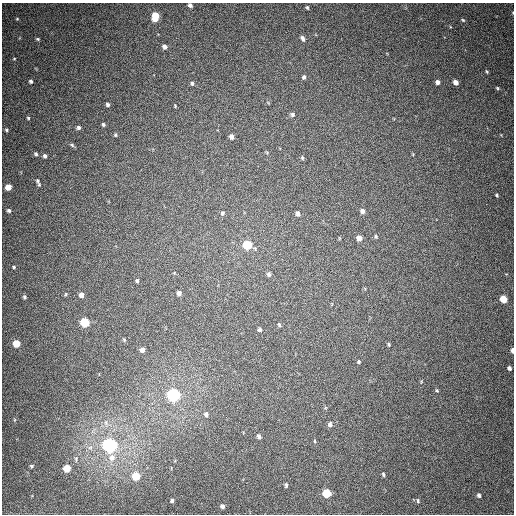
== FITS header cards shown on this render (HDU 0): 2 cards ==
NAXIS1  =                  512
NAXIS2  =                  512

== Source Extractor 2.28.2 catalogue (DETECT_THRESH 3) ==
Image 512 x 512 px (HDU 0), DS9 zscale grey, 1 PNG px = 1 image px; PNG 516 x 516 px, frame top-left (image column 1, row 512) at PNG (2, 3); no overlay
Background 439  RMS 12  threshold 35.3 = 3 sigma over >= 5 px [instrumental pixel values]
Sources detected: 77; all 77 listed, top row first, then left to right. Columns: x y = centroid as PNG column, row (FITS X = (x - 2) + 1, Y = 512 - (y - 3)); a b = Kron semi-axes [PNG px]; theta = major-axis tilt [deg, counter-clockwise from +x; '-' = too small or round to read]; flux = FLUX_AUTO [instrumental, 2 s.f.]
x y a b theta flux
190 5 4 4 - 2400
307 7 5 3 - 1100
155 16 7 5 83 20000
17 19 5 4 - 800
463 20 5 4 - 950
303 38 7 5 -59 2400
38 39 5 3 - 1100
165 47 5 5 - 3000
14 59 4 3 - 650
487 72 4 3 - 890
304 77 5 4 - 1700
31 81 4 3 - 1600
438 82 4 4 - 3100
456 82 5 4 - 4400
192 83 5 4 - 1300
497 88 5 4 - 940
107 104 5 4 - 1600
175 106 4 3 - 700
292 114 5 5 - 1800
28 118 3 3 - 880
103 124 5 4 - 1200
78 127 5 5 - 1900
6 130 5 4 - 1000
115 135 5 4 - 1100
231 136 5 4 - 2800
72 145 7 4 -45 1300
36 154 6 5 - 1300
45 156 5 4 - 1900
302 158 6 4 -71 1000
38 182 10 4 -66 1700
8 187 5 5 - 10000
497 195 4 3 - 1100
9 210 4 4 - 1300
362 211 5 5 - 2900
223 213 5 5 - 1400
298 213 6 5 - 2700
376 236 5 4 - 860
339 238 4 3 - 570
359 238 5 4 - 6400
247 245 5 5 - 41000
14 267 3 3 - 1100
269 274 6 5 - 1900
137 281 5 4 - 1300
179 293 5 4 - 3200
66 294 5 3 - 750
81 295 5 4 - 4000
24 297 5 4 - 1400
504 299 5 5 - 16000
85 322 5 5 - 46000
279 325 5 4 - 980
260 330 4 4 - 1500
124 340 5 3 - 980
16 344 5 5 - 18000
389 344 4 4 - 920
142 350 5 5 - 3500
512 350 5 3 - 2500
359 362 3 3 - 950
509 368 4 4 - 2000
437 390 5 3 - 790
173 395 6 6 - 220000
206 414 6 5 - 2100
330 424 6 5 - 2000
259 436 5 4 - 2100
314 441 5 3 - 760
110 445 6 6 - 310000
112 457 10 9 - 6200
76 459 7 4 -90 1400
31 466 4 4 - 1200
67 468 5 5 - 19000
383 474 5 4 - 960
136 476 5 5 - 28000
286 485 6 4 -89 1400
327 493 5 5 - 38000
479 495 5 4 - 1800
172 500 4 3 - 1700
418 501 6 4 -77 1200
222 506 6 5 - 2400
At the frame edge (FLAGS 8, measured only in part): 2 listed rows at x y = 190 5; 512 350